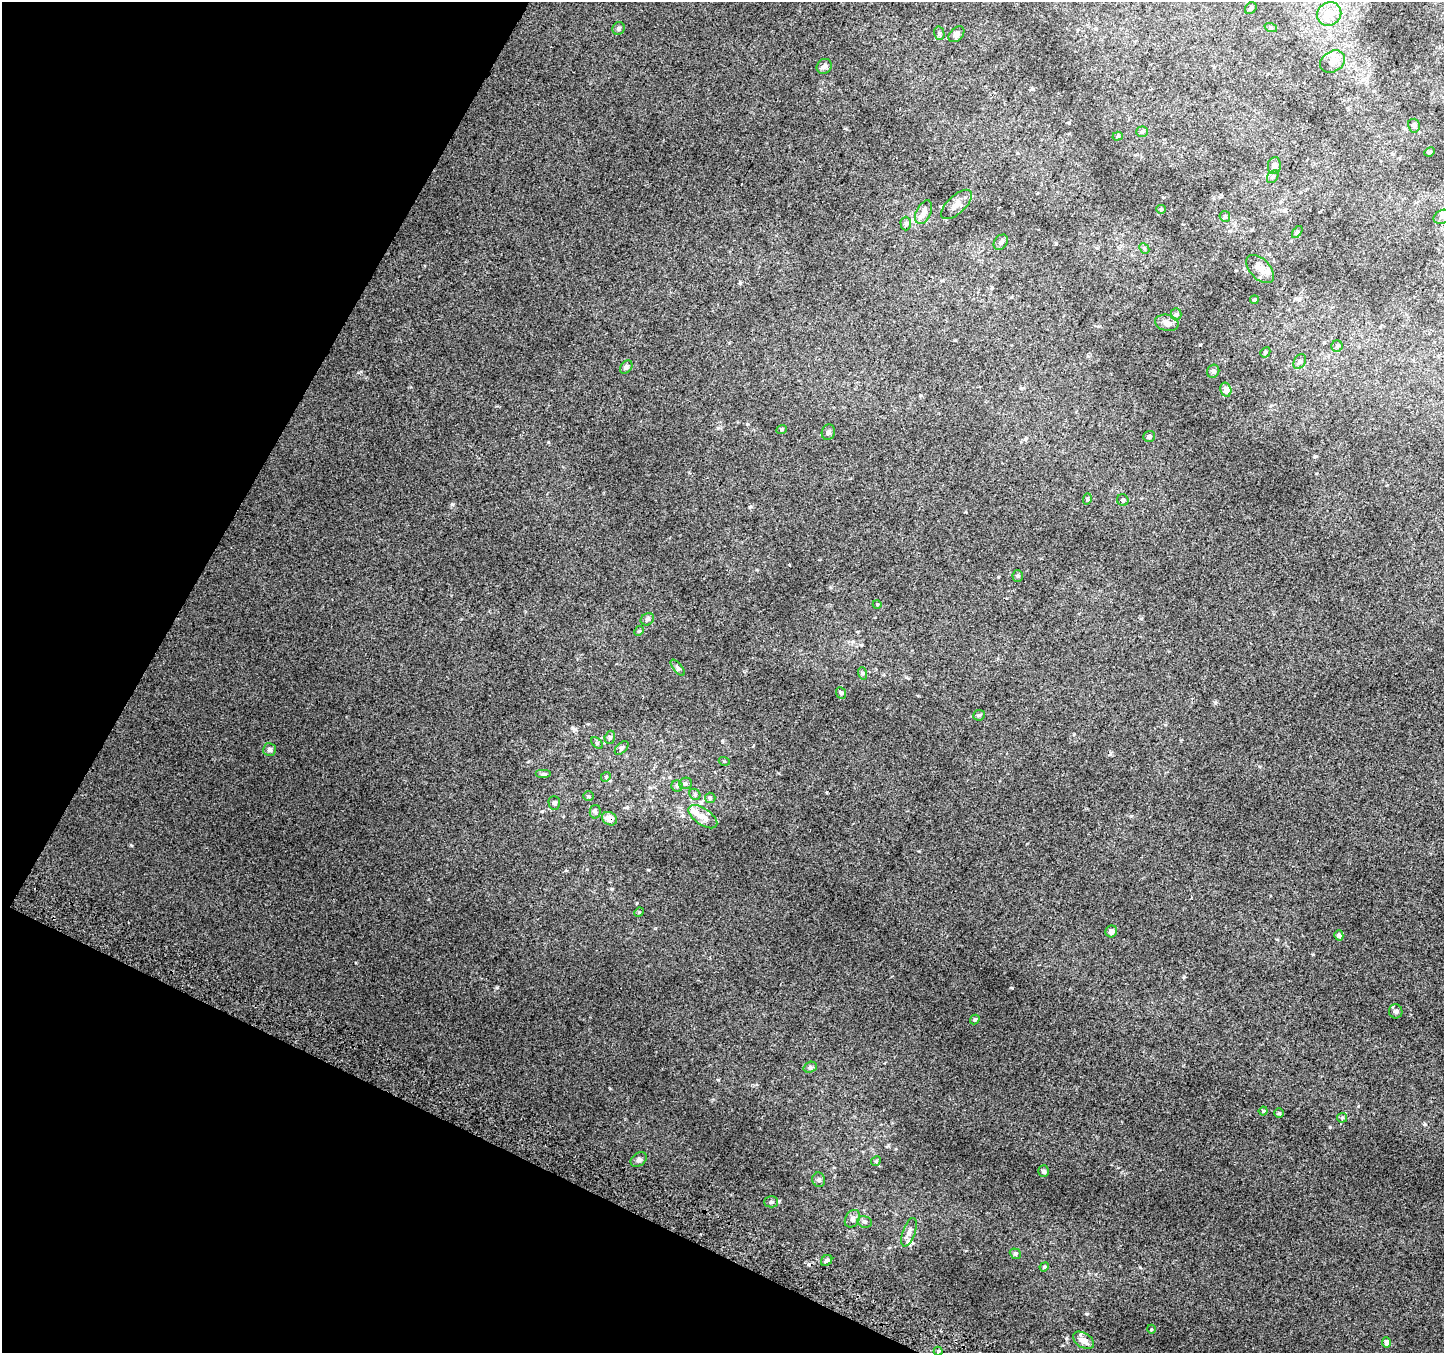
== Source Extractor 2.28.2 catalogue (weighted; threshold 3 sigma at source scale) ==
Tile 9 of 4 x 4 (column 1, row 3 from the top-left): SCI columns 29-1470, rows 1656-3006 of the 5818 x 5945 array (HDU 1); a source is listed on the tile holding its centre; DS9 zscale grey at full resolution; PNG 1446 x 1355 px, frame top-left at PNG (2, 2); each listed source drawn as its Kron ellipse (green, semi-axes under 4 px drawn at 4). Shown black and unused: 23% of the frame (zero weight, under 2 of 3 exposures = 2% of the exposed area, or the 3 px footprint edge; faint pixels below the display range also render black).
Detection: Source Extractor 2.28.2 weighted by HDU 2 'WHT'; one run over the whole footprint, this tile lists its part. Background 0.022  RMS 0.0076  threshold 0.0342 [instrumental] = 3 sigma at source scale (4.5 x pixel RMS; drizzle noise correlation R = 1.50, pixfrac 1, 0.0396/0.0396 arcsec/px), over >= 5 px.
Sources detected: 90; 4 inside a brighter listed object's ellipse — not listed separately; the other 86 listed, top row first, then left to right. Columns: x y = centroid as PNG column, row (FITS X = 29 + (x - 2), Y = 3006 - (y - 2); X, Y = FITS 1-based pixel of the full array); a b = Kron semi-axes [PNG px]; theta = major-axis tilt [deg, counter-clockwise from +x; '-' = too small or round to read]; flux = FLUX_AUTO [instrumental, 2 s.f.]
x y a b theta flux
1251 8 6 5 - 1.4
1329 14 12 11 - 10
619 28 6 6 - 1.5
1271 28 6 4 -18 0.9
939 33 7 5 -77 1.3
956 34 9 6 45 2.4
1333 61 13 10 33 6.2
824 66 8 7 - 2.6
1414 126 7 6 - 1.7
1142 132 5 5 - 1.1
1118 136 5 4 - 1
1430 152 5 3 - 0.91
1274 165 8 6 81 2.7
1273 177 7 5 52 1.5
957 204 19 9 43 5.5
1161 209 4 4 - 0.78
924 212 13 7 64 5.2
1225 216 5 5 - 1.1
1442 217 9 6 25 2.3
906 224 7 5 -89 1.5
1297 232 7 3 54 1
1001 242 8 6 52 1.9
1144 248 6 4 -45 1
1260 269 17 10 -47 5.6
1254 300 4 3 - 0.73
1176 314 6 5 - 1.3
1167 323 12 8 -14 3.7
1337 346 6 5 - 1.3
1265 352 5 4 - 1.1
1300 362 8 5 58 1.9
626 367 7 5 52 1.6
1213 371 7 6 - 1.5
1226 390 7 5 -75 4.8
782 429 5 3 - 0.7
828 432 8 6 72 1.9
1149 436 6 5 - 1.5
1087 499 5 3 - 0.91
1123 500 6 5 - 1.5
1018 576 5 5 - 0.97
877 604 4 3 - 0.59
647 619 7 6 - 1.5
639 631 5 4 - 0.87
678 668 10 4 -50 1.5
862 673 6 4 -72 1
841 693 6 5 - 1.2
979 715 6 5 - 1.2
610 737 7 5 74 1.5
597 743 7 4 -45 1
622 748 8 5 46 1.5
269 750 6 6 - 2
724 761 5 3 - 0.66
543 774 8 4 0 1.3
606 777 5 4 - 1
685 783 6 5 - 1.5
677 786 5 5 - 1.2
695 794 6 5 - 1.1
589 796 5 4 - 0.93
710 798 5 5 - 0.94
554 803 7 5 -88 1.6
595 812 7 5 79 1.5
703 817 16 8 -34 6.6
609 819 8 6 -30 5.9
639 912 5 4 - 0.86
1111 931 6 5 - 2.6
1339 935 5 4 - 2.4
1396 1011 7 6 - 2
975 1019 5 4 - 1.3
810 1067 7 5 19 1.5
1263 1111 4 4 - 0.9
1279 1113 5 5 - 1
1342 1118 5 5 - 0.84
639 1159 9 6 34 1.8
876 1161 5 4 - 0.75
1044 1171 6 5 - 1.4
819 1180 7 6 - 1.6
771 1202 7 5 0 1.4
852 1219 9 7 58 2.6
865 1222 7 5 -14 1.6
909 1232 15 6 70 3.4
1015 1254 6 5 - 1.2
827 1260 6 5 - 1.6
1044 1267 5 3 - 0.68
1151 1329 4 3 - 0.59
1083 1340 11 7 -32 5.1
1386 1342 5 4 - 3.5
938 1351 4 4 - 0.75
Overlapping masked pixels (flux is a lower limit): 1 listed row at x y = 609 819
Isophote crosses this tile's border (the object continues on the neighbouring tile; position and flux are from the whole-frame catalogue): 1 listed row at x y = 1442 217
Unlisted compact peaks at least as high as the median listed source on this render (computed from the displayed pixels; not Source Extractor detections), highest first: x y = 452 504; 131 845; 809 1264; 648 870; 497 988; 1087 1314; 542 811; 1425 1124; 718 1080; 548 442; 747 424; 1330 1127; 612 889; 1140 1267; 1110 754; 740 283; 1215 702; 1200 345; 1184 977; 718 428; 1066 1338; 575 729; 1358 1106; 722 741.